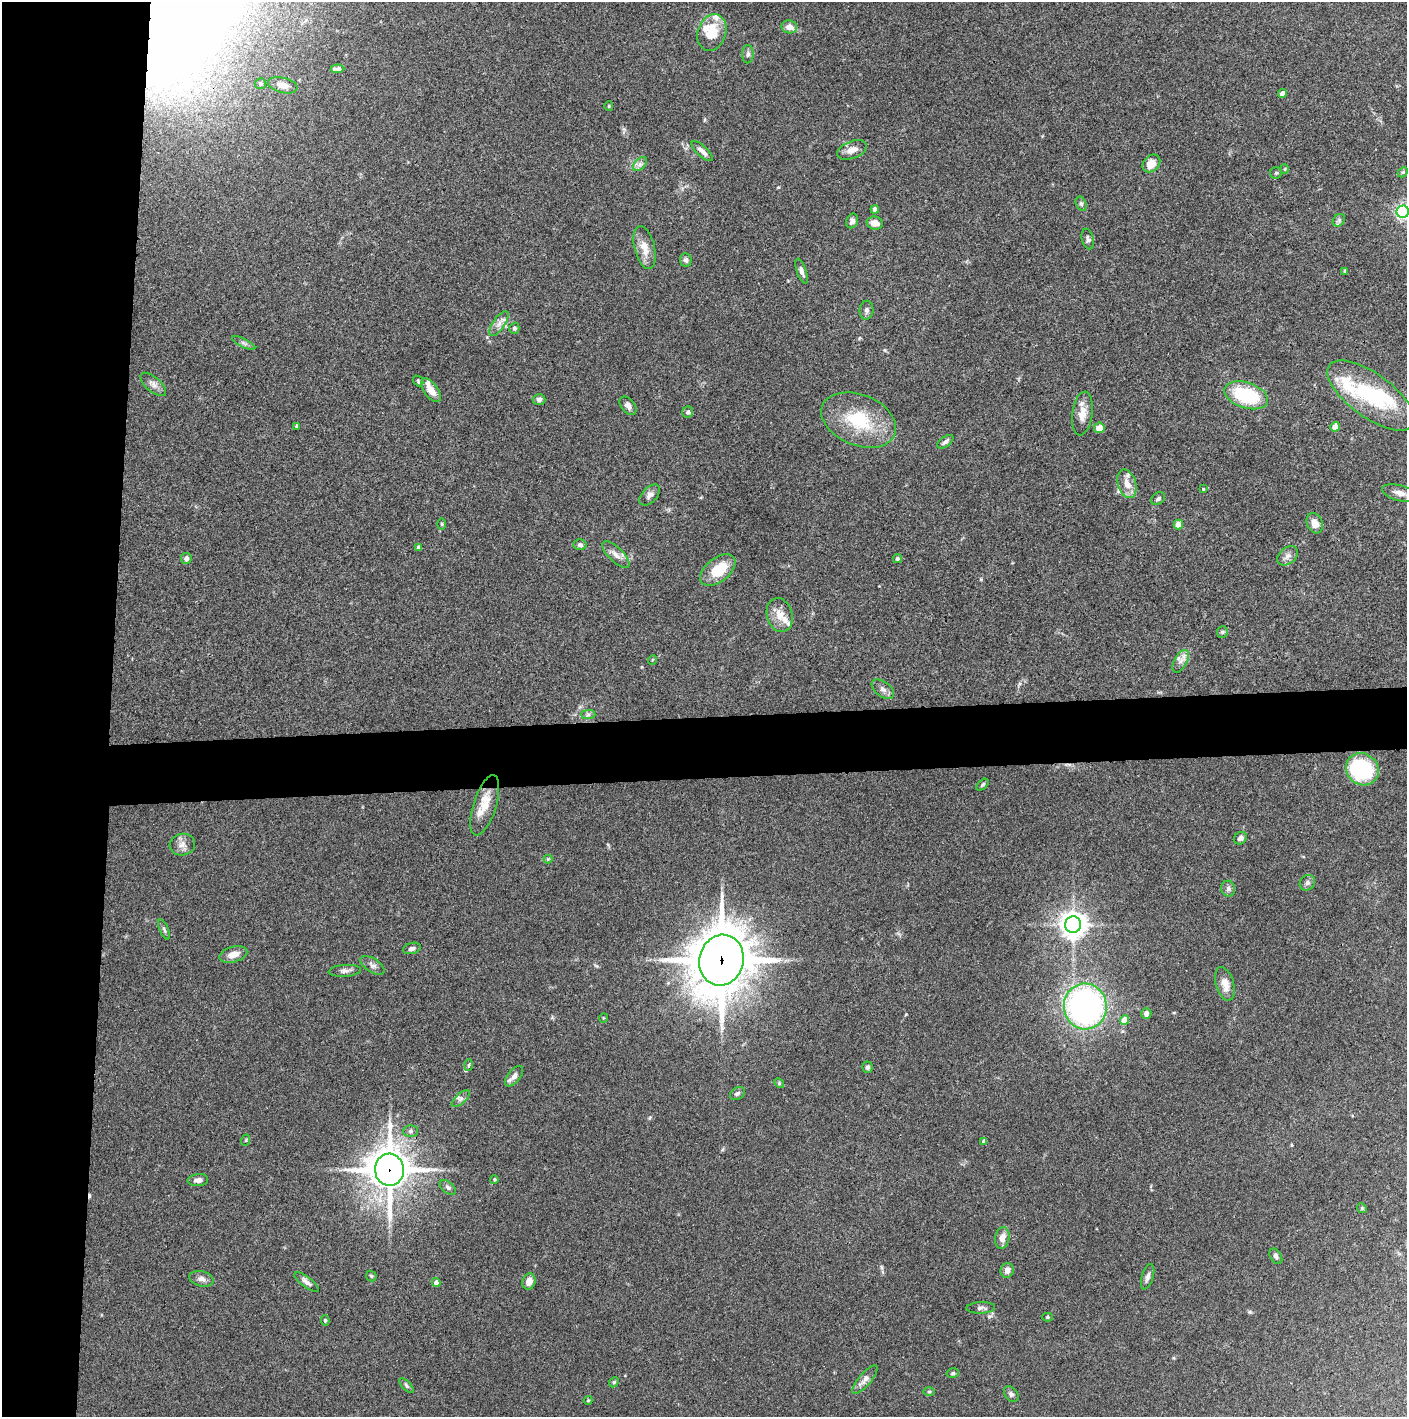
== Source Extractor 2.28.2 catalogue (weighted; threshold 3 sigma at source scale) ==
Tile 4 of 3 x 3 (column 1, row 2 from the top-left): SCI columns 2-1406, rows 1415-2829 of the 4221 x 4245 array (HDU 1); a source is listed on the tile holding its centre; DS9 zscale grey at full resolution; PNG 1409 x 1419 px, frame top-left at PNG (2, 2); each listed source drawn as its Kron ellipse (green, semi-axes under 4 px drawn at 4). Shown black and unused: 12% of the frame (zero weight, under 3 of 4 exposures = <1% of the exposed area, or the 3 px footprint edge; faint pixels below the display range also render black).
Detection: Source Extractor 2.28.2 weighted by HDU 2 'WHT'; one run over the whole footprint, this tile lists its part. Background 0.0748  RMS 0.0055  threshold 0.0247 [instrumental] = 3 sigma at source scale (4.5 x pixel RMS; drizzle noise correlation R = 1.50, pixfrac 1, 0.05/0.05 arcsec/px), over >= 5 px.
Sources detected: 129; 3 inside a brighter object's white glare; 1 cosmic-ray / hot-pixel residue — neither listed nor drawn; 7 inside a brighter listed object's ellipse — not listed separately; the other 118 listed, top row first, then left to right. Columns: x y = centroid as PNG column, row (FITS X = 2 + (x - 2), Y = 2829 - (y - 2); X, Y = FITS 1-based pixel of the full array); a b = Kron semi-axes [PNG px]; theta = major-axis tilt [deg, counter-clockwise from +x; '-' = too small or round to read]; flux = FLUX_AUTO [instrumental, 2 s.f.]
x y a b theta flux
789 27 8 6 -11 4.1
712 33 19 14 71 14
748 54 9 5 88 1.6
337 69 7 4 3 2.7
260 84 5 5 - 1.2
283 85 15 7 -14 3.9
1282 94 4 4 - 4.1
609 106 5 4 - 0.54
852 150 16 8 21 4.1
702 151 13 5 -42 2.8
1151 163 10 7 46 6
640 164 8 5 45 1.7
1285 169 5 3 - 0.52
1403 172 6 4 45 0.72
1276 173 6 5 - 0.9
1081 204 7 5 -63 1.1
875 209 4 4 - 1.7
1403 212 6 6 - 140
1339 220 7 5 47 1.3
852 221 7 6 - 1.9
875 223 8 6 -11 3.8
1088 239 10 6 -77 1.6
645 247 22 10 -76 7.4
686 260 7 6 - 1.5
801 271 13 4 -71 2
1345 271 4 3 - 1
866 310 9 7 86 1.6
499 324 14 6 55 3
514 328 5 5 - 1.4
244 343 13 3 -26 1.3
418 381 6 4 -48 0.73
153 384 16 7 -41 3
431 390 13 7 -54 6.1
1246 395 23 12 -18 36
1371 395 51 22 -36 43
539 400 6 5 - 1.8
628 406 10 6 -49 2.3
688 412 6 5 - 1.5
1082 414 22 10 83 6.2
859 420 39 25 -22 30
296 426 4 3 - 0.74
1335 427 5 4 - 5.3
1099 428 5 5 - 5.4
945 442 9 5 35 1.5
1127 484 15 9 -72 5.6
1203 489 3 3 - 0.51
1400 493 18 7 -14 4.7
650 495 12 7 47 2.5
1158 499 7 5 32 1.4
1315 523 10 7 -69 4.6
442 524 6 3 -89 0.57
1178 525 5 4 - 5.1
580 545 6 5 - 1.4
419 548 4 4 - 2.5
616 555 17 7 -44 3.7
1288 556 11 8 41 2.8
186 558 5 5 - 2.7
897 559 4 4 - 1.2
718 570 20 12 38 16
780 615 17 12 -75 6.8
1222 632 6 5 - 0.98
652 660 5 3 - 0.54
1181 661 12 6 62 3
883 689 13 7 -38 2.5
588 715 7 4 0 1.2
1362 769 17 15 -37 49
983 785 7 4 45 0.9
485 805 31 11 72 10
1240 838 7 5 42 1.9
182 845 13 11 9 3.6
548 859 4 4 - 0.53
1307 883 8 7 - 1.7
1228 889 8 7 - 1.8
1073 925 8 8 - 580
164 930 10 4 -66 1.2
412 948 9 5 13 1.8
233 954 14 8 16 4.9
721 960 25 22 75 2400
372 965 13 7 -33 2.2
345 971 16 6 4 2.2
1225 984 17 9 -74 5.9
1085 1006 23 21 -82 170
1146 1013 5 5 - 2.8
603 1018 5 3 - 0.42
1124 1020 5 4 - 7.4
468 1065 6 4 87 0.72
867 1067 6 5 - 1.4
514 1076 12 6 51 2.9
779 1083 5 4 - 0.7
737 1093 8 6 32 1.3
461 1099 11 5 42 1.8
410 1131 7 6 - 1.3
246 1140 6 3 72 0.59
984 1141 4 4 - 1.7
389 1170 16 14 -87 1300
494 1179 4 3 - 0.71
198 1180 10 6 6 2.2
448 1187 9 5 -38 1.5
1362 1208 5 4 - 0.7
1002 1238 11 7 80 4.2
1276 1256 8 5 -59 1.7
1007 1270 7 6 - 3.4
371 1276 6 4 -46 0.79
1148 1277 13 5 73 2.2
201 1279 12 7 -14 2.7
529 1281 8 6 71 4.4
307 1282 14 5 -37 2.4
436 1283 4 4 - 2.9
981 1308 14 5 2 1.8
1048 1317 5 4 - 0.78
325 1320 5 4 - 0.79
953 1373 6 4 13 0.88
865 1380 18 6 50 3
614 1382 5 4 - 0.72
406 1385 9 4 -46 1
929 1391 5 3 - 0.7
1011 1394 9 6 -52 1.5
588 1400 4 4 - 0.52
Overlapping masked pixels (flux is a lower limit): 2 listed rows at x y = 721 960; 389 1170
Isophote crosses this tile's border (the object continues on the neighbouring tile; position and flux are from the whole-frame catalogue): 1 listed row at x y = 1403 212